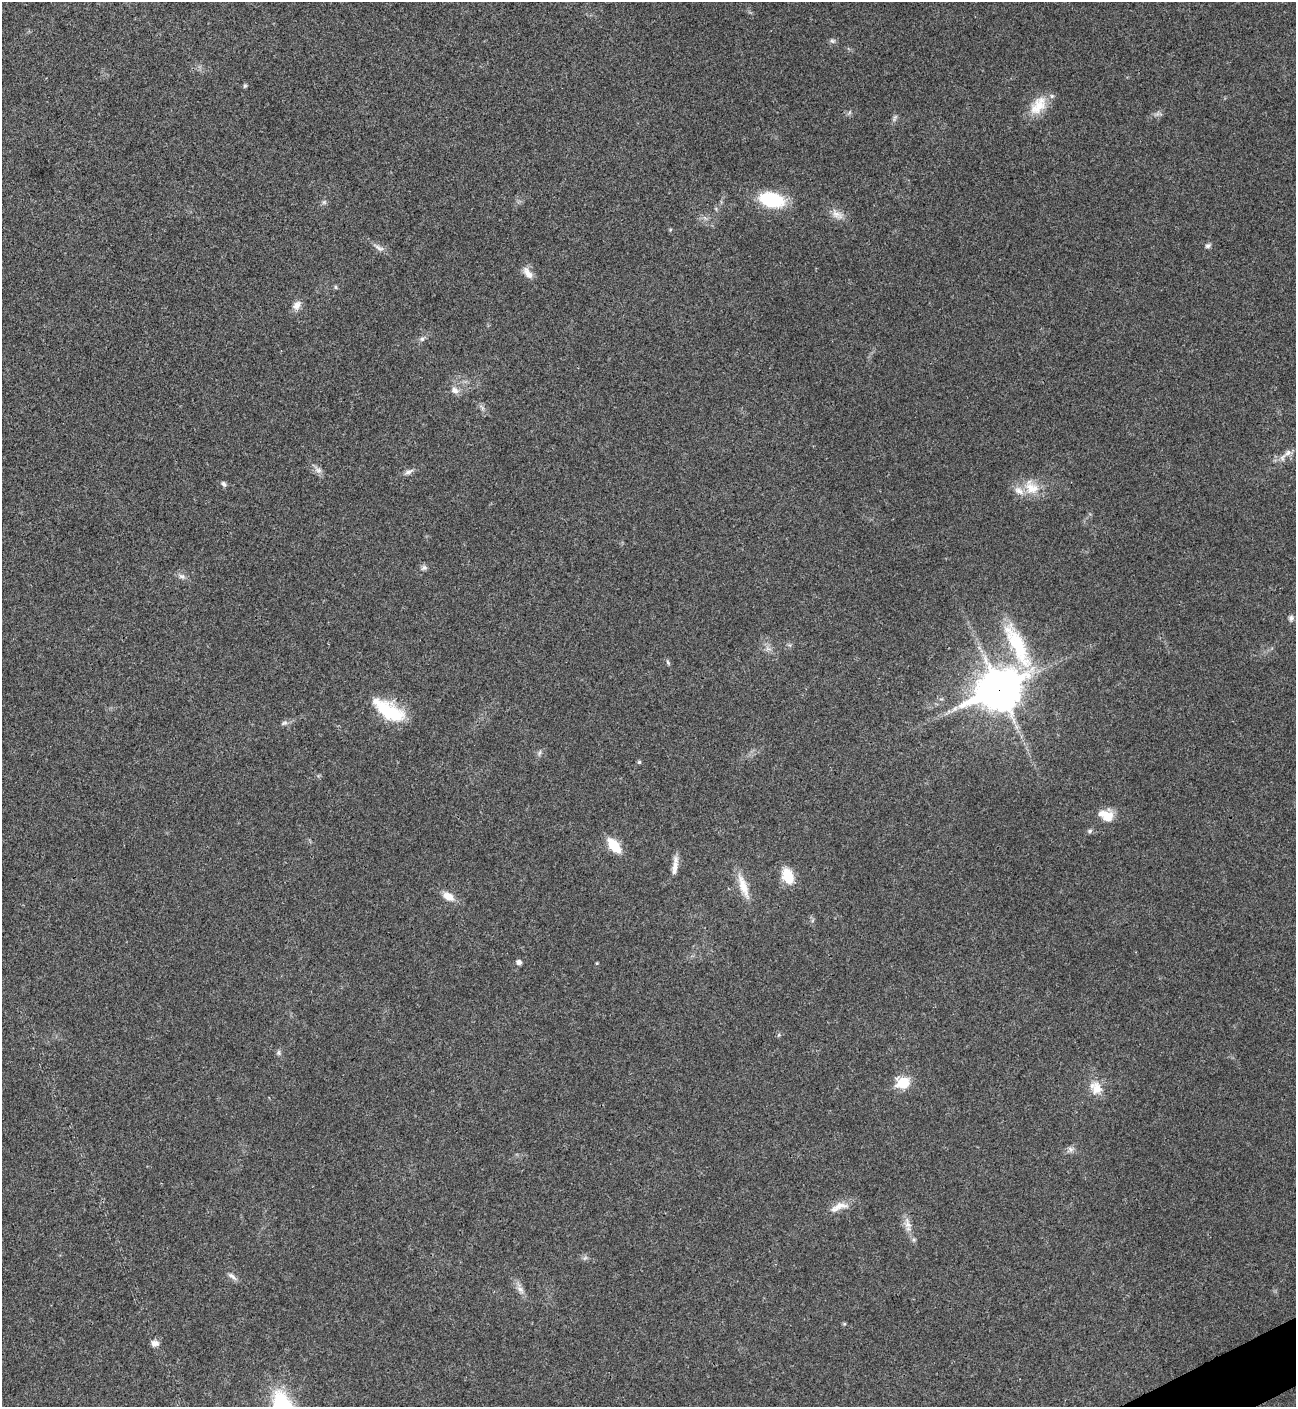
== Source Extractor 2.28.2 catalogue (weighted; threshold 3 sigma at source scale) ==
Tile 6 of 4 x 4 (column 2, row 2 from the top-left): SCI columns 1582-2875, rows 2813-4217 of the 5618 x 5629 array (HDU 1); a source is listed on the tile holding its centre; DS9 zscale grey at full resolution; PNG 1298 x 1409 px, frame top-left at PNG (2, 2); no overlay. Shown black and unused: <1% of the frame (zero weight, under 3 of 4 exposures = <1% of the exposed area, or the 3 px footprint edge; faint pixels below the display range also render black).
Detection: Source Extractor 2.28.2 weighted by HDU 2 'WHT'; one run over the whole footprint, this tile lists its part. Background 0.021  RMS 0.0041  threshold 0.0186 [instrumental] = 3 sigma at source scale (4.5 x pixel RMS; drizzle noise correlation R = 1.50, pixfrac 1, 0.05/0.05 arcsec/px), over >= 5 px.
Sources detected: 52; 2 inside a brighter listed object's ellipse — not listed separately; the other 50 listed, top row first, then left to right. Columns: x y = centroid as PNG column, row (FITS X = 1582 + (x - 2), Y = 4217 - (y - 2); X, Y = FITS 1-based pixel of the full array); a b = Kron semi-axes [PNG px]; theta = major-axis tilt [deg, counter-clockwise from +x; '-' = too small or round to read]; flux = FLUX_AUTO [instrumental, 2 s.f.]
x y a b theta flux
832 41 8 6 -2 1
245 86 6 5 - 0.6
1038 105 28 16 52 9.3
895 118 11 4 63 1
771 199 30 16 -14 22
324 202 7 6 - 0.92
837 215 19 10 -32 3.7
1208 246 8 6 31 1
378 248 18 6 -29 2.2
528 273 19 8 -53 3.3
335 287 6 4 -87 0.56
297 305 13 9 55 2.7
422 339 7 6 - 1
455 390 12 8 -24 2.4
482 408 10 4 -61 1.1
1288 453 11 8 29 2.3
318 470 10 6 -10 1.7
409 472 13 6 24 1.6
224 484 8 5 -57 1
1031 487 24 17 -46 8.8
424 568 9 7 16 1.2
182 576 10 7 -21 1.6
1291 618 8 7 - 1.2
1017 645 74 19 -64 30
768 649 7 4 -18 1.1
668 662 7 5 -63 0.73
999 689 17 13 25 1100
389 712 36 17 -30 20
284 723 10 6 23 1.3
539 753 8 4 60 0.91
639 762 4 4 - 0.69
1106 815 18 12 -23 6.8
1090 831 7 6 - 0.89
614 845 15 8 -51 12
675 865 26 7 82 3.6
787 876 13 9 -68 13
743 886 36 9 -70 7.1
448 896 14 9 -32 4.8
518 962 5 5 - 1.7
597 963 4 4 - 0.38
279 1053 8 6 90 0.97
903 1083 7 6 - 31
1096 1088 18 14 -59 6.2
1071 1149 9 7 -64 1.4
839 1207 28 10 20 4.9
907 1223 17 9 -77 3.5
585 1258 8 4 36 0.79
232 1276 14 5 -38 1.7
520 1289 14 7 -53 2.5
155 1343 9 8 - 2.3
Overlapping masked pixels (flux is a lower limit): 1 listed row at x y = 999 689